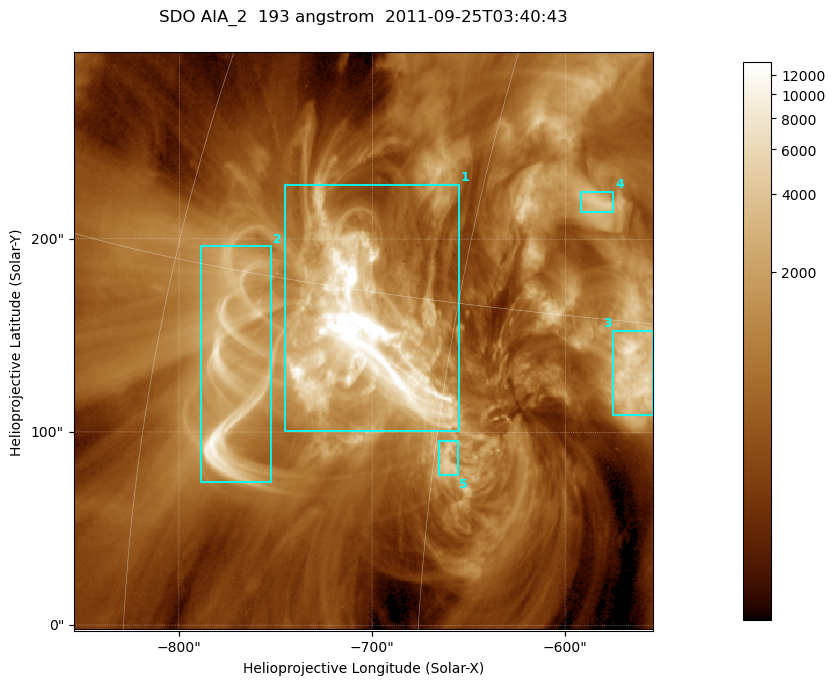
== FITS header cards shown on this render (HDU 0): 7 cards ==
TELESCOP= 'SDO     '           /
INSTRUME= 'AIA_2   '           /
WAVELNTH=                  193 /
WAVEUNIT= 'angstrom'           /
DATE-OBS= '2011-09-25T03:40:43.84' /
CTYPE1  = 'HPLN-TAN'           /
CTYPE2  = 'HPLT-TAN'           /

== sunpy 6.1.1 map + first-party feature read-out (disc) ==
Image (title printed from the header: SDO AIA_2  193 angstrom  2011-09-25T03:40:43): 499 x 499 px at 0.601 arcsec/px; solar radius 957 arcsec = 1592 px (partial field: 3.1% of the solar disc is inside the frame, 100% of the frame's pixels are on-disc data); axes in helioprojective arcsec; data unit not stated in the header (colour bar unlabelled)
Orientation: roll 0.0578 deg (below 1 deg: not rotated)
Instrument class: DISC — disc imager (sunpy class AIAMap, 193 A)
Bright regions (active regions / flare kernels): reference = the on-disc median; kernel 5 px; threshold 5 sigma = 2233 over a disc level ~666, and >= 1.15x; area >= 249 px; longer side >= 6 px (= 3.6 arcsec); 5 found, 5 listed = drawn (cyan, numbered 1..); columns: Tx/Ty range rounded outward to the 2 arcsec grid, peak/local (2 s.f.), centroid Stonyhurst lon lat
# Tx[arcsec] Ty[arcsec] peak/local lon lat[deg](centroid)
1 -746..-654 100..228 56 -49 +14
2 -790..-752 74..196 17 -56 +12
3 -576..-554 108..154 11 -37 +13
4 -592..-574 214..226 6.2 -40 +19
5 -666..-654 78..96 6.7 -44 +10